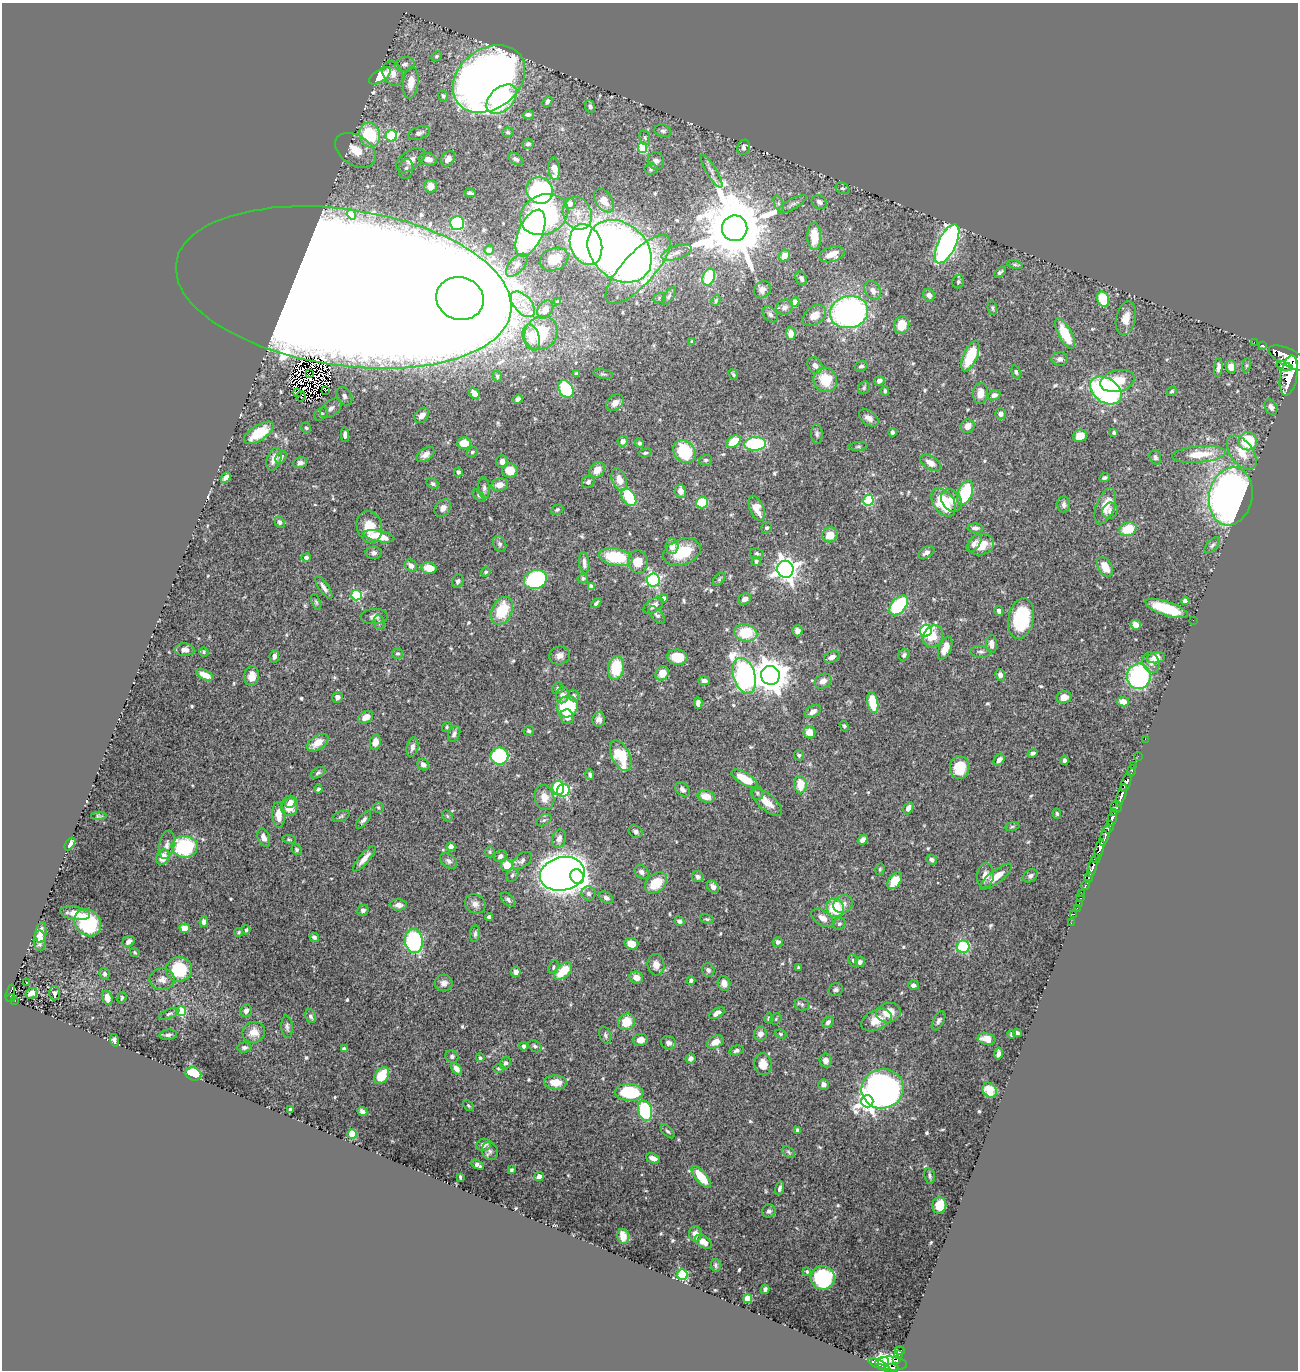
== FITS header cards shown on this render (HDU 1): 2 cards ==
NAXIS1  =                 1296
NAXIS2  =                 1368

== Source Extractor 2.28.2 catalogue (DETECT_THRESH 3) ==
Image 1296 x 1368 px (HDU 1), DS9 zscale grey, 1 PNG px = 1 image px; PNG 1300 x 1372 px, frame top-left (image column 1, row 1368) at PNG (2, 3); each listed source drawn as its Kron ellipse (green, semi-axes under 4 px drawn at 4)
Background 0.719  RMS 0.015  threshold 0.044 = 3 sigma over >= 5 px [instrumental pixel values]
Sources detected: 597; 15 with non-positive FLUX_AUTO (blend fragments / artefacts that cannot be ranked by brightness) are neither listed nor drawn; of the other 582, the 500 brightest by FLUX_AUTO listed and drawn (82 fainter detections omitted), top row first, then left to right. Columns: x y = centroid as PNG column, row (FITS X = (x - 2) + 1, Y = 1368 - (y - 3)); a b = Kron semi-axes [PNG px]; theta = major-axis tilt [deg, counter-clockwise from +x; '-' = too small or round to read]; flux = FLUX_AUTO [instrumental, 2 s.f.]
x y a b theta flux
436 56 6 4 40 1.5
405 64 10 7 12 4.4
393 73 13 9 -62 7.7
380 76 12 6 33 25
489 79 39 30 38 890
411 82 16 7 84 12
443 96 6 4 -65 1.9
502 99 18 11 43 99
547 101 6 4 50 2.9
590 107 6 4 -70 2.6
528 115 6 4 11 2.2
663 131 8 6 -16 2.9
508 132 6 4 11 1.7
419 133 11 6 19 3.6
370 135 12 10 -74 64
391 136 6 5 - 86
645 138 7 5 -74 2.1
528 144 5 5 - 2.7
744 147 8 6 73 3.3
642 148 5 5 - 53
355 150 22 14 -34 29
428 159 9 6 -11 8.9
448 159 8 6 59 6.9
516 159 8 5 -32 3.1
411 160 16 9 36 11
656 161 9 8 - 4.3
406 169 10 7 78 4.7
554 169 11 5 -86 12
651 169 6 5 - 1.9
711 171 19 5 -58 4.7
430 186 6 6 - 7.7
842 188 7 5 -26 2.1
540 190 14 13 - 220
470 193 5 3 - 2.2
604 201 13 8 -54 12
819 202 8 6 -34 3.6
570 204 5 5 - 7.6
779 204 8 4 -71 2.2
792 204 16 5 29 4.4
577 213 17 14 -67 16
352 214 5 4 - 3.2
544 214 25 19 23 80
457 223 7 7 - 55
735 228 13 12 - 11000
530 233 25 12 66 470
814 236 13 7 -90 20
947 244 21 9 64 310
586 245 21 15 -70 360
489 250 5 4 - 4.7
620 251 35 27 -42 800
677 253 16 6 20 6.7
832 254 13 7 15 10
785 256 6 5 - 9.9
554 259 15 11 22 14
1015 264 8 3 -12 1.7
517 265 14 7 48 6.1
638 269 44 16 47 100
1000 272 6 4 42 2.3
709 277 9 6 67 45
801 278 7 5 -64 3.4
958 282 7 6 - 1.9
343 287 169 78 -8 17000
762 290 9 7 47 5.4
873 290 10 7 -60 6.5
929 295 6 5 - 4.7
669 296 10 4 56 2.1
460 298 24 21 -17 1600
660 298 6 5 - 1.8
1103 299 8 5 -75 39
716 300 5 4 - 1.6
558 302 4 3 - 2.1
795 302 4 4 - 14
523 304 15 8 -48 12
785 307 8 7 - 4
992 308 7 4 -79 1.7
545 309 10 7 55 8.3
849 312 19 16 14 290
770 314 9 6 -48 3.1
814 315 13 8 36 12
1126 318 17 10 78 12
902 325 9 7 75 18
541 333 17 15 51 43
791 334 6 5 - 8.1
1065 334 17 6 -61 33
531 337 13 8 -73 14
692 342 4 4 - 1.8
1254 342 2 2 - 9.1
1263 345 3 3 - 8.8
970 356 16 7 66 42
1290 358 23 8 -26 4500
1060 359 8 7 - 3.6
815 365 9 7 -52 5.3
1246 365 7 4 81 1.4
861 366 6 5 - 2.3
1285 366 8 3 -16 690
1218 367 9 4 83 4.5
1231 367 6 5 - 12
1016 372 7 4 -74 1.8
309 373 3 2 - 1.4
576 374 4 3 - 1.8
603 374 10 4 -11 1.9
733 375 6 4 -51 1.4
1289 375 20 8 80 4100
497 376 5 4 - 1.6
825 380 12 12 - 28
879 381 5 4 - 3.8
1117 381 17 10 14 25
864 388 7 5 60 1.8
566 389 9 7 -59 59
326 390 3 2 - 4.3
1106 390 17 12 -34 200
885 391 5 3 - 1.6
1172 391 5 4 - 1.7
297 393 3 2 - 1.7
474 393 6 4 -53 5.2
980 393 10 7 86 9.4
994 395 7 5 22 3.8
301 396 5 3 - 5.2
344 396 10 7 -58 5.4
518 399 5 4 - 3.2
615 403 10 7 41 7.5
1271 407 8 6 -60 3.8
331 408 12 7 40 6.8
321 414 8 5 44 2.7
1000 414 5 5 - 4.5
422 415 8 6 48 11
869 418 11 6 -36 6.3
968 426 7 6 - 8.1
306 428 5 4 - 1.4
892 432 4 3 - 2.4
259 433 17 7 33 22
1114 433 4 3 - 2.3
817 434 10 5 -86 2.8
345 435 7 4 -89 3.5
1080 436 7 6 - 11
623 441 5 5 - 5.5
1248 441 9 9 - 42
734 442 8 5 36 28
464 443 7 6 - 18
639 443 4 4 - 1.9
755 444 11 7 3 85
858 447 9 3 5 1.7
472 452 6 5 - 1.7
684 452 12 10 -46 53
645 453 7 4 9 1.6
1242 453 19 11 -53 19
1199 454 27 8 5 26
425 455 10 6 33 5.1
281 457 7 5 62 2.5
1155 457 7 5 -73 2.5
274 459 12 7 69 8
706 460 6 5 - 2.2
502 462 6 6 - 5.8
300 463 7 5 16 3.2
930 463 11 6 -32 7.2
510 470 7 7 - 22
597 470 8 7 - 12
458 472 4 4 - 2.5
226 477 6 4 47 4.7
1104 478 5 4 - 2
619 479 12 7 -70 9.8
588 482 6 6 - 3.2
433 484 7 4 -32 1.9
500 485 8 6 11 10
484 488 11 5 -86 3.3
680 491 7 5 -83 6.3
965 493 13 7 70 60
479 496 7 4 -45 1.5
1231 496 29 21 77 510
629 497 10 6 -56 52
868 500 5 5 - 75
952 501 12 9 -52 9.6
943 502 16 10 -57 43
702 503 6 5 - 37
1064 505 8 6 -86 3.2
1105 506 19 9 70 14
443 508 10 7 52 5.9
757 508 13 7 -68 12
557 510 6 4 28 1.9
1110 511 8 7 - 4.2
280 522 6 4 -65 2.1
369 527 16 12 -74 19
766 528 6 5 - 1.7
975 528 8 4 -3 3.5
1128 529 8 6 16 28
830 535 8 7 - 15
379 536 16 5 -10 22
974 543 10 5 53 4.4
499 544 8 6 -61 2.6
981 544 13 10 21 15
1212 545 10 5 47 2.6
672 546 7 6 - 7.4
682 552 19 12 20 34
373 553 8 6 1 3.6
926 553 9 5 29 4
757 554 7 5 -11 2.4
306 557 5 4 - 2.6
616 557 17 8 -11 47
756 561 5 4 - 2.1
638 562 11 10 - 16
584 563 11 5 -84 5.1
411 566 7 5 -44 4.8
1105 567 11 6 -58 15
429 568 7 5 -10 17
785 569 8 8 - 790
486 572 5 4 - 1.6
583 578 5 4 - 2
535 579 12 9 17 150
719 579 7 4 46 1.7
653 580 6 6 - 180
458 581 7 5 62 3.1
591 586 4 4 - 3.4
324 587 13 5 -55 4.9
357 595 5 5 - 78
664 598 4 4 - 2.6
745 599 7 5 23 4.1
1185 601 4 4 - 4.8
316 602 8 4 -71 1.7
596 603 6 3 44 2.3
653 605 11 6 33 6.1
899 605 11 7 49 88
1167 609 22 7 -18 42
502 611 15 10 64 38
999 611 5 4 - 3.6
657 615 10 5 -50 2.6
374 616 13 7 3 4.6
1021 619 20 12 78 75
1193 620 2 2 - 7.4
379 622 7 5 -81 2.4
1136 625 5 5 - 7.5
797 631 5 5 - 4.4
926 631 6 6 - 160
746 633 11 8 -14 36
933 636 12 9 55 15
991 644 9 5 -85 6.6
945 648 12 6 67 12
185 650 10 6 -3 4.8
204 652 5 4 - 1.4
981 652 10 6 -2 3.3
397 653 5 5 - 1.9
904 655 6 5 - 2.9
274 656 6 4 80 4
560 656 10 9 - 6.2
677 657 10 7 -7 22
832 657 8 5 22 4.7
1156 658 9 5 11 11
1151 663 10 8 -69 5.6
616 668 12 8 80 36
662 673 7 6 - 13
205 675 9 4 -24 10
770 675 9 9 - 2100
1000 675 6 5 - 4.4
252 676 10 7 82 11
744 676 18 11 -72 240
1139 676 13 11 90 150
704 681 5 4 - 4.3
823 681 9 7 30 7
558 688 6 5 - 1.9
562 695 8 6 78 4.9
574 695 6 5 - 1.7
337 697 5 5 - 4.5
1064 697 7 6 - 8.8
1123 701 6 5 - 8.3
698 703 6 4 -86 4.4
873 703 10 5 -79 33
567 707 11 10 - 68
813 712 9 5 31 5.4
366 717 8 5 31 9.8
567 717 7 6 - 7.8
599 719 8 6 87 4.8
844 726 5 4 - 1.5
447 727 5 4 - 1.4
529 731 5 5 - 1.8
809 732 6 5 - 13
454 734 8 5 63 3.6
1145 739 2 2 - 13
375 742 7 5 80 9.6
318 743 12 7 34 12
412 747 10 5 77 4.4
1033 753 5 4 - 1.9
799 755 5 5 - 2.2
499 756 9 8 - 82
621 756 17 9 -64 45
1138 756 2 2 - 13
999 760 6 4 53 5
1064 760 5 3 - 2.4
423 765 6 5 - 4.6
1134 765 3 3 - 45
960 768 11 10 - 25
1132 771 5 3 - 81
318 773 8 5 30 2
590 774 6 4 -74 2.4
744 779 15 6 -30 25
1126 783 10 4 72 1200
800 785 8 6 -87 21
558 788 7 6 - 32
318 789 4 3 - 1.8
682 789 8 6 -46 5.2
563 791 7 6 - 150
757 793 7 6 - 2.4
1121 795 12 3 72 1200
706 796 9 6 -13 13
544 798 12 9 -77 11
290 802 6 5 - 7.1
767 802 18 8 -41 15
290 806 10 8 76 16
1116 807 6 5 - 160
378 808 5 5 - 1.6
908 808 6 4 60 5.7
1114 812 4 3 - 140
1057 813 5 4 - 1.6
278 815 13 6 -86 13
99 816 8 3 0 1.4
341 816 9 5 22 1.6
447 816 6 5 - 1.5
1112 818 8 3 77 530
363 820 10 5 50 3.5
544 820 8 5 29 2.7
1012 826 7 3 9 1.6
1109 827 6 3 63 360
636 832 7 6 - 3.4
1105 836 10 3 70 440
264 838 9 6 -66 6.1
289 839 7 4 -9 1.4
559 839 9 6 74 5.9
863 840 5 4 - 5
70 844 7 4 55 4.9
167 845 14 7 79 5.2
184 847 13 11 -2 110
451 847 4 4 - 12
1099 849 10 3 75 4300
297 850 5 5 - 1.9
490 852 5 5 - 1.4
500 856 7 5 39 3.4
163 857 8 6 61 16
364 859 16 5 49 8.6
1096 859 5 3 - 300
932 860 5 4 - 3.4
448 861 9 6 -39 3.7
522 861 11 6 38 4
507 865 6 6 - 20
1093 867 10 3 76 930
880 869 6 4 76 1.5
641 872 8 6 -37 3.7
562 874 22 16 12 1500
512 875 7 5 64 2.4
985 875 12 8 84 7.2
1030 876 8 6 34 3.4
577 877 7 6 - 90
698 877 6 5 - 3
996 877 19 6 37 15
1089 877 5 3 - 220
895 881 9 6 53 19
656 883 12 9 40 25
1085 885 5 3 - 98
713 887 7 5 -52 6.3
588 893 7 7 - 3.2
1082 894 4 3 - 34
606 898 7 5 -37 3.5
1081 898 3 2 - 19
508 900 9 5 -44 2.6
1079 903 2 2 - 8.1
475 904 10 9 - 5.6
843 904 10 8 30 6
398 905 8 5 -3 5
835 908 9 8 - 40
1077 908 2 2 - 6.3
363 910 6 5 - 3.3
75 913 15 6 -9 11
1074 914 3 2 - 9
489 917 4 4 - 2.3
822 918 12 7 -34 7.2
707 919 7 4 -10 1.8
679 921 5 4 - 2.4
204 922 5 4 - 4.7
88 923 14 12 -47 65
1071 923 2 2 - 5.5
839 924 6 5 - 2.1
185 928 5 4 - 14
246 930 4 3 - 1.5
41 932 10 5 82 7.2
239 932 4 4 - 1.5
475 934 8 5 85 2.5
314 937 5 4 - 2.8
40 941 10 6 -88 5.7
414 941 12 9 -81 130
129 942 7 5 35 4
778 942 5 5 - 3
631 944 7 5 -18 11
963 947 6 6 - 56
135 952 5 3 - 1.4
853 960 6 4 -63 1.7
860 962 5 5 - 3.2
656 965 11 8 -83 7.1
553 967 7 5 68 1.7
798 968 3 3 - 1.9
179 969 13 12 - 47
708 970 7 6 - 2.8
563 971 11 6 43 26
516 972 5 5 - 5.1
104 974 6 5 - 2.7
636 978 7 6 - 9.5
162 979 12 11 - 7
691 980 4 4 - 2.4
26 983 3 2 - 3.3
444 983 9 8 - 5.4
724 983 7 6 - 6.4
913 985 5 4 - 3.1
836 990 7 6 - 2.5
10 993 9 3 75 120
31 993 6 5 - 5.1
55 993 7 5 86 1.9
11 998 4 4 - 88
107 998 7 5 -73 9
122 998 6 4 74 1.6
15 1001 3 2 - 16
802 1004 7 6 - 2
181 1011 5 4 - 56
246 1011 6 5 - 5.1
717 1013 8 4 30 5.3
888 1013 12 9 10 16
169 1014 11 4 23 2.8
311 1016 7 5 -67 2.8
769 1018 5 4 - 2.7
776 1019 6 5 - 1.5
876 1020 16 10 25 15
938 1021 10 5 62 3.1
626 1022 9 8 - 20
828 1022 6 5 - 3.1
287 1027 11 5 -84 3
254 1032 11 10 - 10
1017 1033 4 4 - 3.1
760 1034 7 6 - 5.2
781 1034 6 4 -17 1.6
1012 1034 4 3 - 2.2
168 1035 9 5 6 3
605 1035 9 5 -69 2.5
986 1039 9 5 -12 12
114 1040 6 3 -74 2.3
640 1040 7 6 - 5.4
715 1042 9 6 29 9.5
669 1043 7 6 - 3.9
524 1046 4 3 - 2.6
535 1046 7 5 -36 2.6
244 1047 7 5 5 2.5
344 1049 4 3 - 2.9
736 1050 7 5 16 2.4
999 1054 6 4 76 3.5
452 1056 6 6 - 2.7
480 1058 4 4 - 2.2
691 1058 5 5 - 3.7
825 1060 7 6 - 5.5
505 1063 6 5 - 2.4
763 1064 11 8 -82 13
499 1068 5 4 - 1.7
457 1069 7 4 -53 6.4
193 1074 8 6 -19 50
381 1076 9 6 54 30
555 1082 11 7 -2 14
823 1084 5 5 - 3.7
883 1089 21 19 9 670
989 1090 8 6 -55 16
629 1092 14 8 -4 58
867 1101 6 6 - 400
468 1106 6 4 -46 1.4
290 1109 3 3 - 2.2
645 1111 10 7 -76 90
362 1112 5 4 - 4
797 1130 4 3 - 2.9
668 1131 8 4 -47 2.1
352 1134 5 4 - 30
484 1145 7 6 - 5.9
490 1151 9 7 -62 3.4
789 1152 7 5 -42 1.7
653 1158 7 4 -21 5.6
477 1165 6 4 -30 3.6
511 1170 4 3 - 1.6
930 1176 8 5 -80 2.3
460 1177 4 2 - 1.5
539 1177 5 4 - 9.5
701 1177 13 5 -50 27
780 1188 7 4 75 2.6
939 1205 8 7 - 21
769 1211 7 6 - 2.7
695 1234 8 6 -90 7.2
623 1236 7 6 - 11
704 1242 9 5 -35 8.7
716 1265 6 5 - 2
807 1272 4 3 - 1.5
682 1275 5 5 - 88
823 1278 12 12 - 100
765 1289 5 4 - 2.6
748 1298 4 4 - 29
900 1350 4 4 - 77
899 1355 4 3 - 170
897 1360 3 2 - 88
883 1361 6 3 1 180
891 1363 16 7 -4 460
879 1364 12 2 -25 130
891 1368 7 3 5 450
At the frame edge (FLAGS 8, measured only in part): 2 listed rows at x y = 1290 358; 891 1368
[82 fainter detections neither listed nor drawn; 15 non-positive-flux detections neither listed nor drawn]